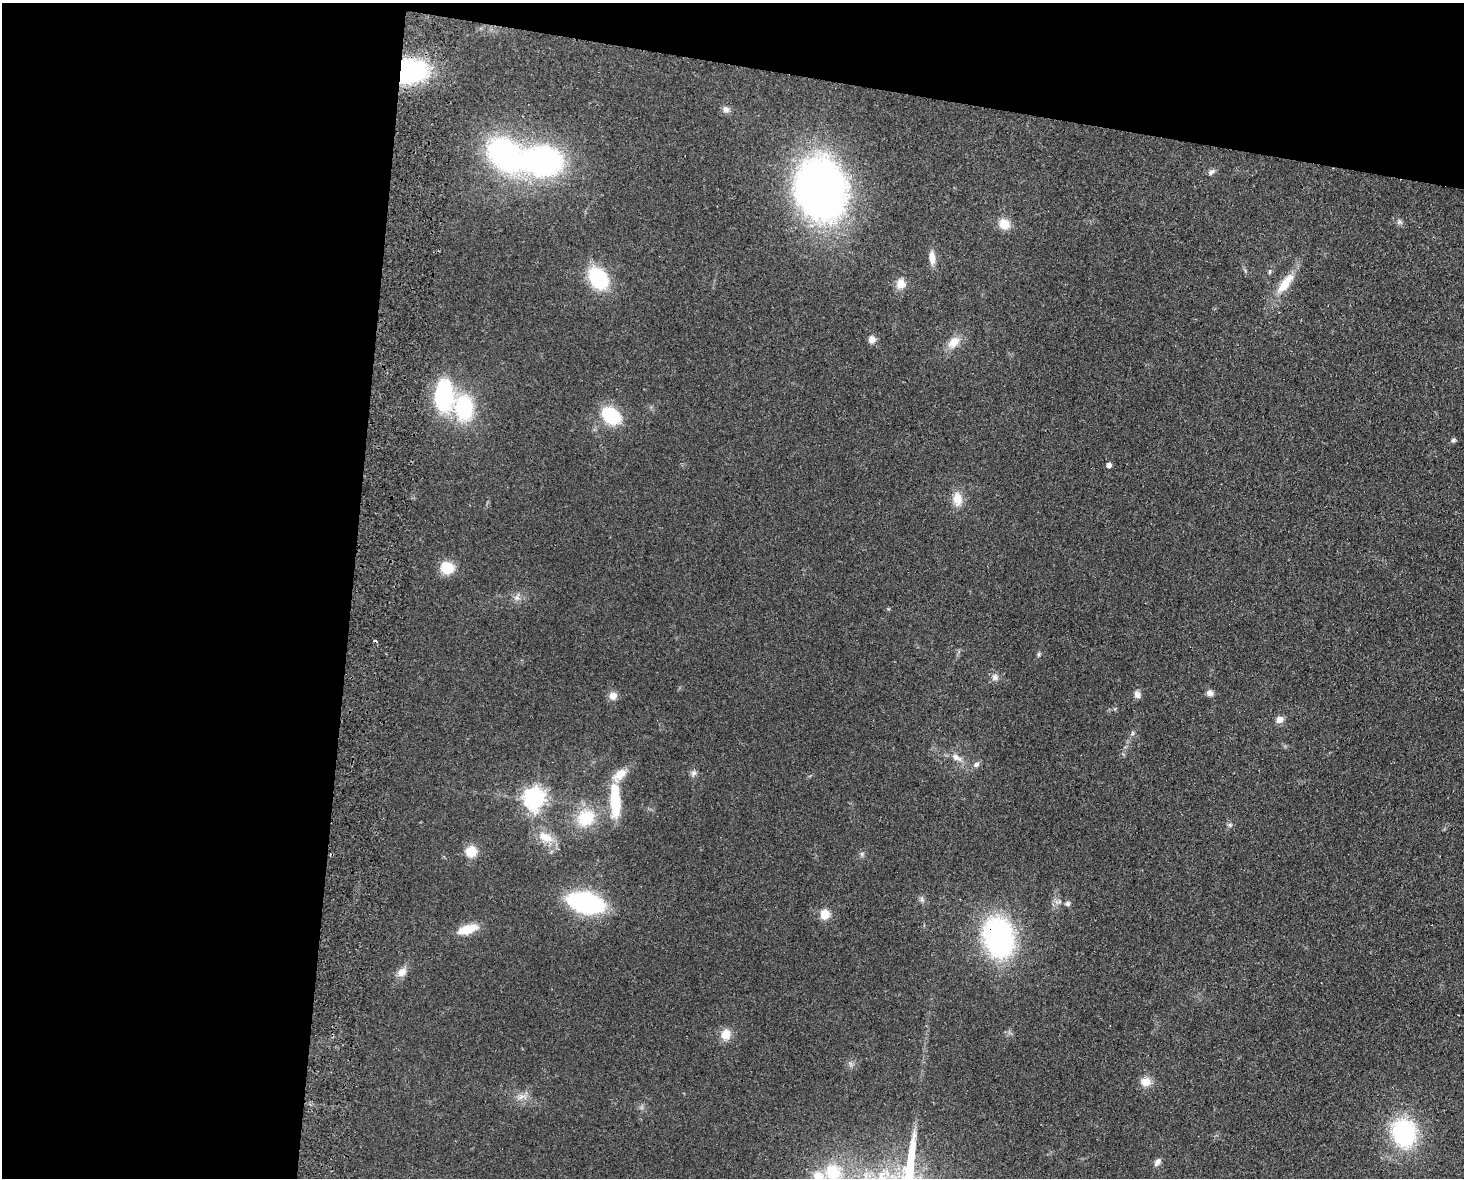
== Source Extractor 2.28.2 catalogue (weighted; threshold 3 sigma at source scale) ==
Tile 1 of 3 x 4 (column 1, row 1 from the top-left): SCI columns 170-1631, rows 3538-4713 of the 4838 x 4724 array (HDU 1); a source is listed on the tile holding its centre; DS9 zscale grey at full resolution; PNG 1466 x 1180 px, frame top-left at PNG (2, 3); no overlay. Shown black and unused: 30% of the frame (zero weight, under 2 of 3 exposures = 3% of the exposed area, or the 3 px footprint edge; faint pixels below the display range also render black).
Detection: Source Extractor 2.28.2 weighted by HDU 2 'WHT'; one run over the whole footprint, this tile lists its part. Background 0.0998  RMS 0.0086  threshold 0.0385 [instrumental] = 3 sigma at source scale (4.5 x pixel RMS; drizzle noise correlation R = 1.50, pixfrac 1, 0.05/0.05 arcsec/px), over >= 5 px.
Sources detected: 60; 3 cosmic-ray / hot-pixel residue — not listed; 4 inside a brighter listed object's ellipse — not listed separately; the other 53 listed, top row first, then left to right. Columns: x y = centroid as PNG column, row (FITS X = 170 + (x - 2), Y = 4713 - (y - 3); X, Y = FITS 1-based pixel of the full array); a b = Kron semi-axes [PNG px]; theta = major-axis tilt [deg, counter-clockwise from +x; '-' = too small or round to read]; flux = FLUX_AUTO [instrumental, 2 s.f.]
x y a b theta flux
409 71 22 16 10 140
726 109 10 8 -44 3.7
505 155 33 23 -41 190
542 161 47 34 -5 170
1211 172 10 6 39 2.9
820 189 44 34 -81 670
1399 221 7 6 - 2.1
1004 224 11 10 - 14
932 258 17 8 -86 7.6
1270 271 7 4 83 1.4
598 278 23 16 -54 55
901 284 13 11 71 8.3
1285 284 33 11 53 19
872 339 9 8 - 5.3
954 342 17 11 43 11
444 395 40 22 -88 75
611 416 17 12 -35 50
1453 440 6 5 - 1.8
1109 465 4 4 - 4.8
957 499 18 11 -85 12
447 568 16 14 -7 17
517 598 8 8 - 3.8
1039 654 7 5 73 1.4
995 677 9 9 - 4.1
1210 693 8 7 - 3.5
1137 694 9 7 -59 4
613 696 10 9 - 5.9
1280 719 9 7 25 5.7
1132 733 6 4 90 1.4
956 757 16 8 -30 6.8
976 764 7 6 - 2.9
693 773 9 7 44 2.6
534 799 8 7 - 550
615 802 36 12 -89 33
586 818 19 16 38 33
1230 824 6 4 18 1.4
545 837 21 12 -23 14
471 851 10 10 - 16
862 854 7 4 -72 1.6
922 899 9 5 -71 2.3
1059 902 7 4 18 1.8
586 903 30 15 -13 150
1068 904 7 6 - 2.1
825 914 6 5 - 32
468 929 19 8 16 22
998 937 34 24 -75 190
402 972 12 10 35 6.9
726 1034 14 12 74 9.7
1146 1082 12 11 - 9.1
521 1097 10 5 36 3.7
1404 1133 23 19 -78 110
1157 1162 11 6 54 3.7
833 1172 26 22 -85 39
Overlapping masked pixels (flux is a lower limit): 2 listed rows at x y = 409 71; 998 937
Isophote crosses this tile's border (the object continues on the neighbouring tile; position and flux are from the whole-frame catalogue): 1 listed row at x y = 833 1172